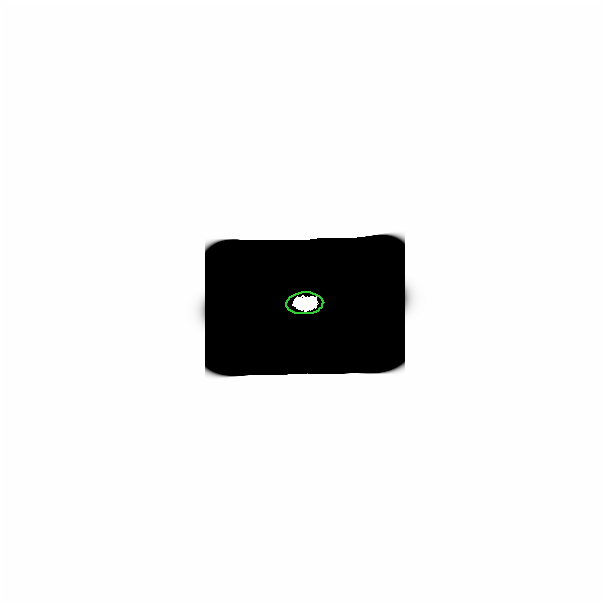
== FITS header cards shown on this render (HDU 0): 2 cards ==
NAXIS1  =                  601
NAXIS2  =                  601

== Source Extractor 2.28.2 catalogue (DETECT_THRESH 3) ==
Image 601 x 601 px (HDU 0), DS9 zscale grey, 1 PNG px = 1 image px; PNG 605 x 605 px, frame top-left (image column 1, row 601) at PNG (0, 0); each listed source drawn as its Kron ellipse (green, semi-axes under 4 px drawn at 4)
Background 0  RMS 1.4e-40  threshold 4.23e-40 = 3 sigma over >= 5 px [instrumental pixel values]
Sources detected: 4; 3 with non-positive FLUX_AUTO (blend fragments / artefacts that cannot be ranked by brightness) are neither listed nor drawn; the other 1 listed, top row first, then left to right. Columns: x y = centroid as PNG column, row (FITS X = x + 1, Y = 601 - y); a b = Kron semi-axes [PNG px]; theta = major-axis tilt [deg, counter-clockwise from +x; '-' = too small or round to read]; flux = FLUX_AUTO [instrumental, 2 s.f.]
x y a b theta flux
303 301 18 11 3 12
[3 non-positive-flux detections neither listed nor drawn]